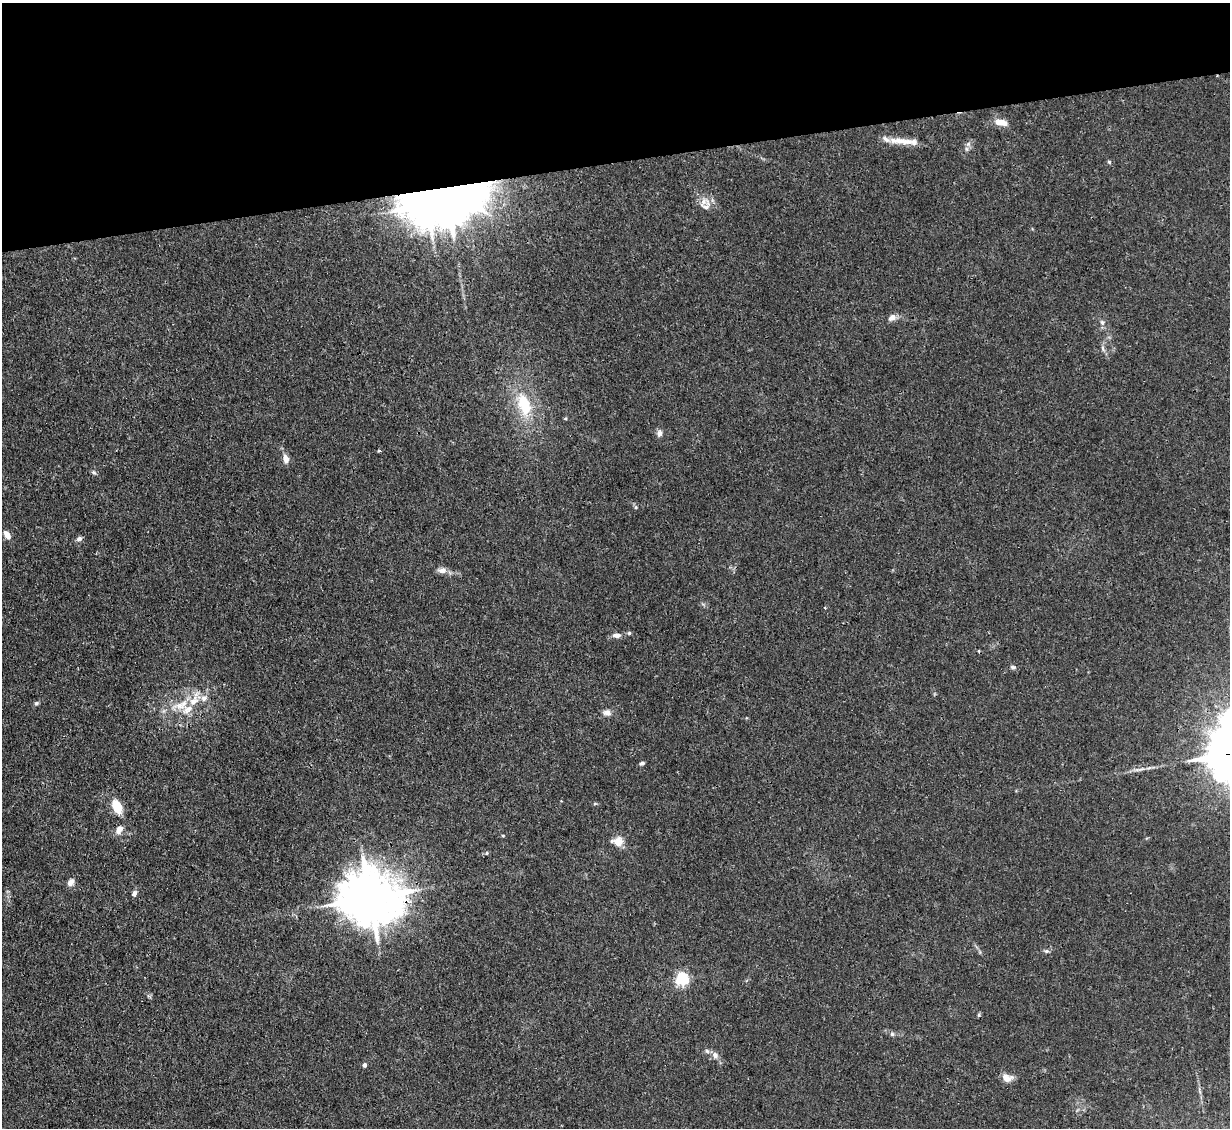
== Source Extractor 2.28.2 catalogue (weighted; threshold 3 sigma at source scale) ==
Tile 3 of 4 x 4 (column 3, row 1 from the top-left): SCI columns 2455-3682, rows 3626-4751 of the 4909 x 4883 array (HDU 1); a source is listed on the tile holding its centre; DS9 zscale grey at full resolution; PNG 1232 x 1130 px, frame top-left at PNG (2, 3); no overlay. Shown black and unused: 14% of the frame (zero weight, under 3 of 4 exposures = <1% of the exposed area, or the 3 px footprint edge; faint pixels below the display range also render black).
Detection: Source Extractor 2.28.2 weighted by HDU 2 'WHT'; one run over the whole footprint, this tile lists its part. Background 0.0346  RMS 0.003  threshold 0.0135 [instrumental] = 3 sigma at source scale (4.5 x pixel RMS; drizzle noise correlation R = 1.50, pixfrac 1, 0.05/0.05 arcsec/px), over >= 5 px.
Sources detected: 52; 1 inside a brighter object's white glare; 1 cosmic-ray / hot-pixel residue — not listed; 4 inside a brighter listed object's ellipse — not listed separately; the other 46 listed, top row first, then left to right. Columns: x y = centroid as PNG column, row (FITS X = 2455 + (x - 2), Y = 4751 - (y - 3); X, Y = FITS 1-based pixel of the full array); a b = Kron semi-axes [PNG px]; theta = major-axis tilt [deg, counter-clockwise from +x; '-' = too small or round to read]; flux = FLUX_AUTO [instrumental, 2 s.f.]
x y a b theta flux
1001 122 15 7 -10 3.7
902 141 37 7 -5 5.1
968 144 6 6 - 1
1109 162 5 4 - 0.45
427 205 8 8 - 850
706 207 19 15 56 3.4
892 317 11 8 33 1.8
1102 322 7 6 - 0.82
1103 348 10 4 -69 0.86
524 404 30 17 -71 15
565 418 5 4 - 0.37
659 433 10 7 82 1.2
379 450 4 3 - 0.48
286 459 11 7 -77 2.1
94 472 8 5 -47 0.68
636 507 5 5 - 0.47
7 535 10 6 -59 2.3
79 539 6 6 - 1.2
442 570 12 7 2 1.9
825 607 3 3 - 0.55
629 633 5 4 - 0.45
617 635 11 6 0 1.8
1013 667 8 5 -14 0.68
36 703 6 6 - 0.61
187 709 36 14 0 8.7
607 713 11 8 -9 1.7
642 763 6 5 - 0.73
1141 769 12 4 24 1.1
595 803 6 4 20 0.34
117 806 16 9 -64 6.5
119 830 10 7 62 2.5
503 835 5 3 - 0.31
618 842 13 12 - 3.4
487 853 5 4 - 0.41
71 882 11 8 53 1.7
134 893 8 5 63 1
370 898 18 15 -3 1800
1046 951 7 5 -1 0.67
682 979 5 5 - 59
149 996 9 3 -44 0.45
979 1015 5 5 - 0.43
892 1034 7 6 - 0.63
707 1051 6 6 - 0.71
715 1055 10 8 -69 1.6
365 1065 5 4 - 1
1007 1078 13 8 -12 2.7
Overlapping masked pixels (flux is a lower limit): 1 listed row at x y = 370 898